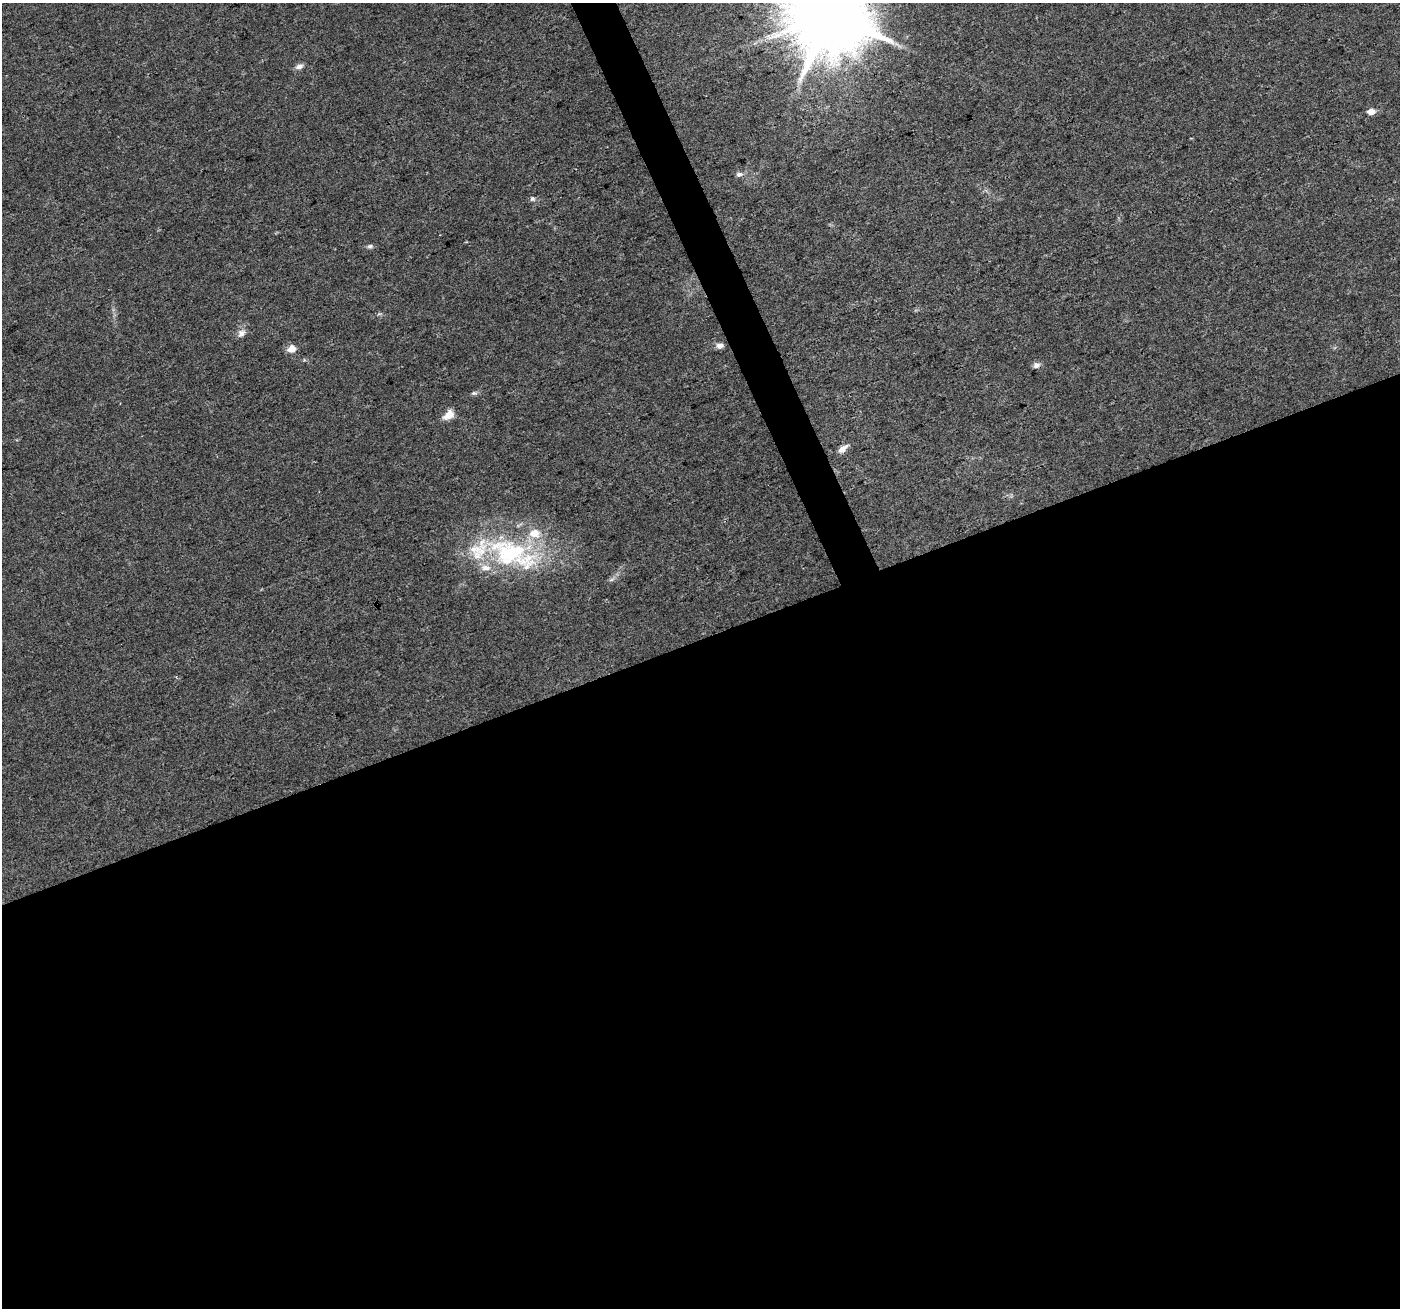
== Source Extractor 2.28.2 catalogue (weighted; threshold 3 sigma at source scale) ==
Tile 15 of 4 x 4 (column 3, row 4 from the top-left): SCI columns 2799-4196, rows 141-1446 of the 5594 x 5446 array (HDU 1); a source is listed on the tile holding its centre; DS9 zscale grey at full resolution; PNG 1402 x 1310 px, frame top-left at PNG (2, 3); no overlay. Shown black and unused: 53% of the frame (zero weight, under 3 of 4 exposures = <1% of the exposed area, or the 3 px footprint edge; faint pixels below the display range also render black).
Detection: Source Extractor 2.28.2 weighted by HDU 2 'WHT'; one run over the whole footprint, this tile lists its part. Background 0.0402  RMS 0.0038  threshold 0.0172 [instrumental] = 3 sigma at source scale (4.5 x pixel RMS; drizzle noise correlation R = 1.50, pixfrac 1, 0.0396/0.0396 arcsec/px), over >= 5 px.
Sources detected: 18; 3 inside a brighter listed object's ellipse — not listed separately; the other 15 listed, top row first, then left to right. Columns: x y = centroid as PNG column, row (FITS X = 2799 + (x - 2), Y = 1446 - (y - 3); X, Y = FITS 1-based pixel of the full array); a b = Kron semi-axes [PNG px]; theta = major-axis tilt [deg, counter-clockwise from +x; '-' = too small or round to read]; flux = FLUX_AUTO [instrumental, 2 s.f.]
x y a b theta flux
830 14 22 20 -5 5900
299 67 10 7 21 1.7
1371 111 5 4 - 4.9
739 174 9 6 0 1.4
532 199 7 6 - 0.83
370 246 7 5 15 0.88
241 333 12 9 46 2.3
720 346 7 6 - 2.1
291 349 9 8 - 3.5
1036 365 9 7 21 1.5
474 393 8 5 8 0.89
449 415 15 9 38 3.7
842 449 13 6 39 2.6
512 554 79 37 -21 57
612 579 7 4 19 0.79
Overlapping masked pixels (flux is a lower limit): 1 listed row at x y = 830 14
Isophote crosses this tile's border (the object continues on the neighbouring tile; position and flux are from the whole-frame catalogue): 1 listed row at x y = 830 14